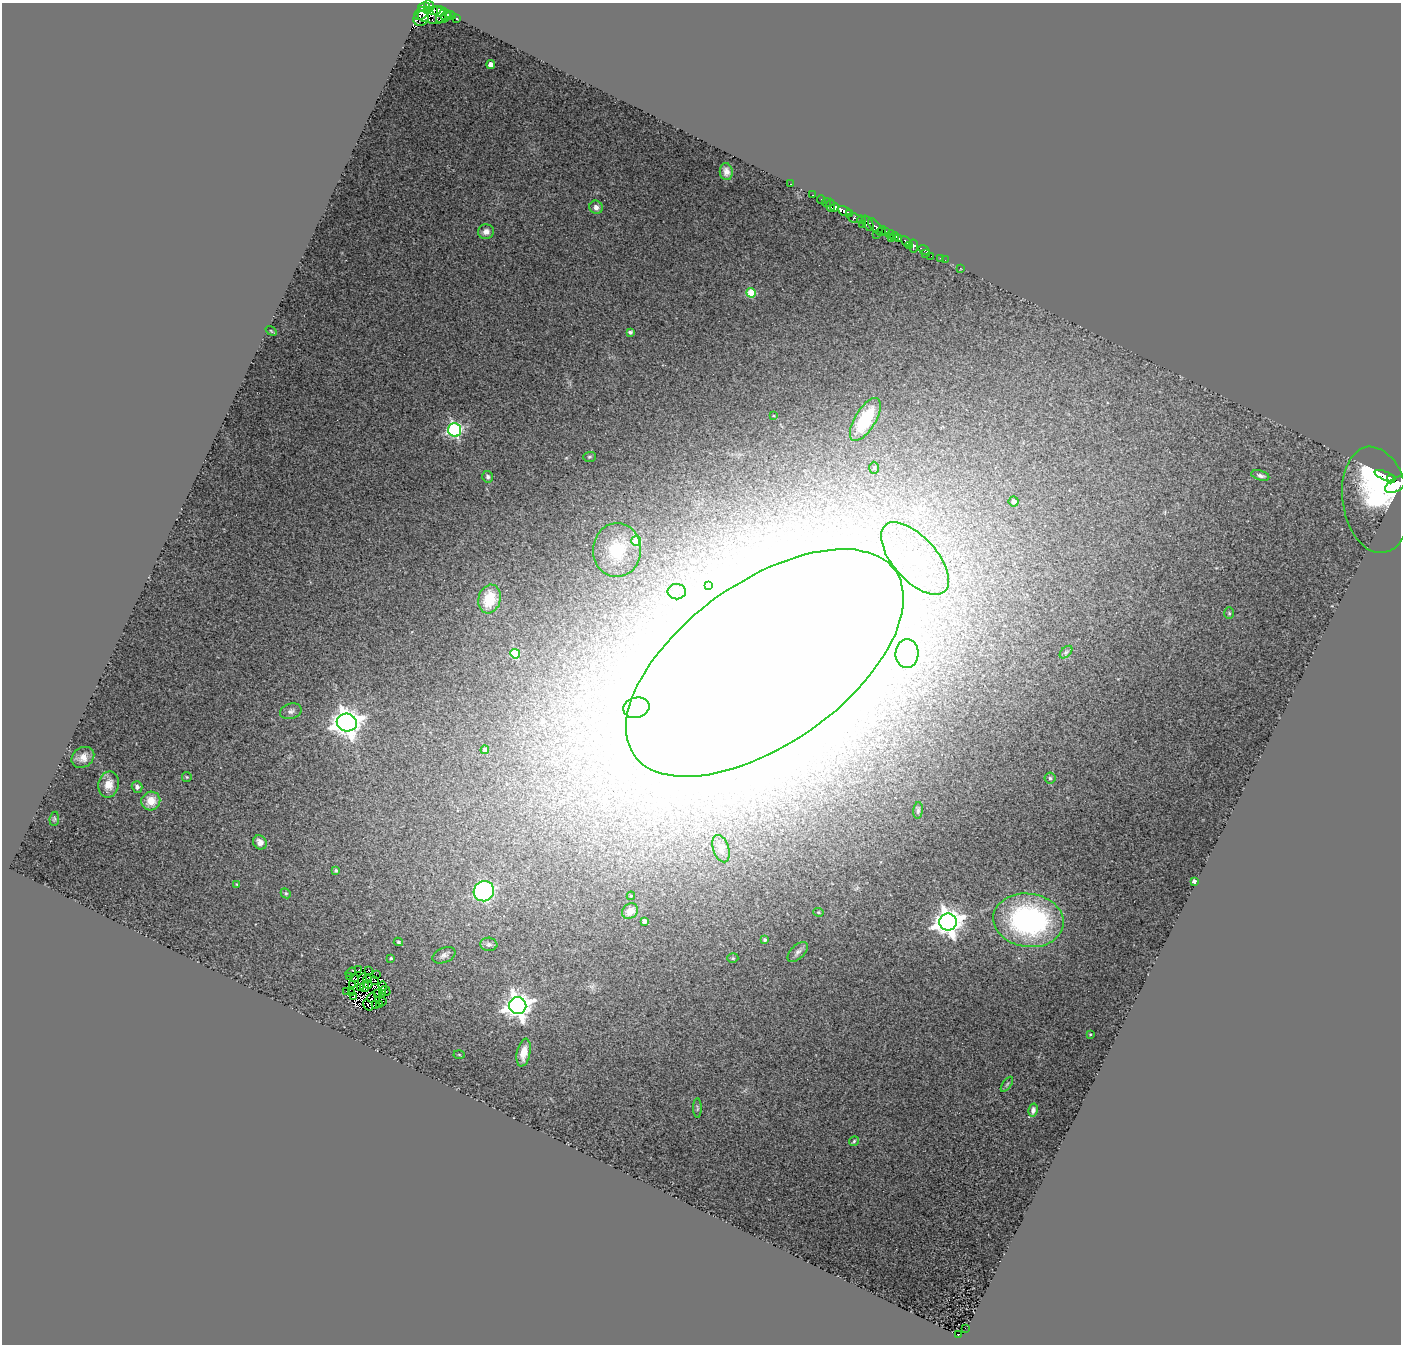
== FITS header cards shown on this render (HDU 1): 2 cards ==
NAXIS1  =                 1399
NAXIS2  =                 1342

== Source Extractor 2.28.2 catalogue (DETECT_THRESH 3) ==
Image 1399 x 1342 px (HDU 1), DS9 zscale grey, 1 PNG px = 1 image px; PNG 1403 x 1346 px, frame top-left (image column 1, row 1342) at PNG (2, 3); each listed source drawn as its Kron ellipse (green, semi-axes under 4 px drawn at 4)
Background 1.52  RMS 0.33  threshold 0.995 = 3 sigma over >= 5 px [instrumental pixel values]
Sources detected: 151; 13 with non-positive FLUX_AUTO (blend fragments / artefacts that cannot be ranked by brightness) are neither listed nor drawn; the other 138 listed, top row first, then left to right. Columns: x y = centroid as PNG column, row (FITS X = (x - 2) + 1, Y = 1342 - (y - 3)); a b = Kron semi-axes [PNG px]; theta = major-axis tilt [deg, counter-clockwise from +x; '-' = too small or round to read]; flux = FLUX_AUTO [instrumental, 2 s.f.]
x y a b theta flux
429 5 5 4 - 2200
424 7 6 5 - 1900
427 11 3 2 - 410
433 11 4 3 - 1300
439 11 7 5 -9 2000
422 13 8 5 35 2200
435 15 17 8 0 4100
446 15 5 3 - 880
441 16 7 3 55 1500
451 16 5 3 - 400
421 18 8 7 - 660
456 18 3 3 - 210
491 65 4 4 - 260
726 172 8 6 -82 99
790 184 3 2 - 56
813 195 2 2 - 25
821 200 4 3 - 52
827 202 4 2 - 10
831 205 6 4 90 1400
596 207 7 6 - 130
835 207 4 4 - 1800
845 211 7 4 -25 3200
849 214 3 3 - 840
855 218 8 4 -18 450
861 220 4 2 - 700
868 223 8 5 -59 1200
863 224 3 2 - 230
875 226 10 5 -50 460
881 231 5 3 - 190
886 231 3 3 - 62
486 232 8 7 - 150
876 234 2 2 - 5.2
890 235 4 3 - 400
895 237 5 3 - 1400
892 238 4 2 - 350
899 239 4 3 - 1000
906 242 6 3 -43 800
909 245 3 2 - 210
913 246 6 4 -83 990
924 250 6 3 -34 280
926 253 3 3 - 170
931 256 2 2 - 24
941 259 4 3 - 180
945 260 3 2 - 19
960 268 3 2 - 31
751 293 5 4 - 1000
271 331 6 3 -37 21
630 332 4 4 - 60
774 416 4 2 - 19
865 419 24 10 59 910
455 430 7 6 - 4600
589 457 6 5 - 37
874 468 6 5 - 34
1260 476 9 5 -16 74
1385 476 11 4 -22 2600
488 477 6 5 - 58
1391 479 4 3 - 1900
1395 485 11 6 31 6500
1376 500 53 33 -81 2800
1014 501 5 5 - 130
636 541 5 4 - 690
617 550 27 24 86 950
915 558 44 22 -48 1900
708 585 4 3 - 79
677 592 9 7 -1 120
490 599 14 11 74 850
1229 613 6 5 - 37
1066 652 7 4 45 50
907 653 14 11 85 490
515 654 5 4 - 1000
765 663 160 81 35 240000
636 708 13 10 14 320
291 711 11 7 16 84
347 722 10 9 - 28000
485 750 4 4 - 170
83 757 12 9 35 200
187 777 5 4 - 27
1050 778 5 5 - 44
109 784 13 10 77 300
137 787 6 5 - 84
151 801 9 9 - 350
918 810 8 4 84 49
54 819 7 4 83 34
260 842 7 6 - 140
721 849 14 8 -72 130
336 870 3 3 - 37
1194 881 4 4 - 100
237 884 4 3 - 19
484 891 10 10 - 4500
286 893 5 4 - 33
631 896 4 3 - 25
630 911 8 7 - 210
818 912 5 4 - 31
1028 920 35 27 -7 5100
644 921 4 4 - 84
948 922 9 8 - 27000
765 940 3 3 - 45
398 942 4 4 - 44
489 944 8 6 -5 65
798 952 12 6 44 96
444 955 12 7 23 97
391 958 4 3 - 42
733 958 5 4 - 34
358 970 3 2 - 39
369 970 2 2 - 45
351 972 5 3 - 29
376 974 3 2 - 9.3
350 976 3 2 - 32
354 978 4 2 - 8.7
362 979 6 3 64 53
367 979 4 2 - 28
374 981 4 2 - 28
368 984 4 2 - 31
352 985 2 2 - 30
383 986 4 2 - 36
365 987 5 3 - 49
360 988 3 2 - 31
347 991 3 2 - 32
386 991 5 2 - 56
352 992 3 2 - 37
377 993 3 2 - 49
382 993 2 2 - 19
354 997 3 2 - 21
372 998 5 2 - 6.8
382 1001 4 3 - 53
368 1005 6 2 -54 1.1
375 1005 4 2 - 3.6
380 1005 3 3 - 38
518 1005 8 8 - 21000
1090 1034 3 2 - 16
524 1053 14 6 78 280
459 1055 5 3 - 20
1007 1084 8 4 54 36
697 1108 10 4 -90 36
1033 1110 6 4 77 70
854 1141 5 4 - 32
965 1328 2 2 - 18
958 1334 3 3 - 100
At the frame edge (FLAGS 8, measured only in part): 1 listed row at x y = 1395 485
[13 non-positive-flux detections neither listed nor drawn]